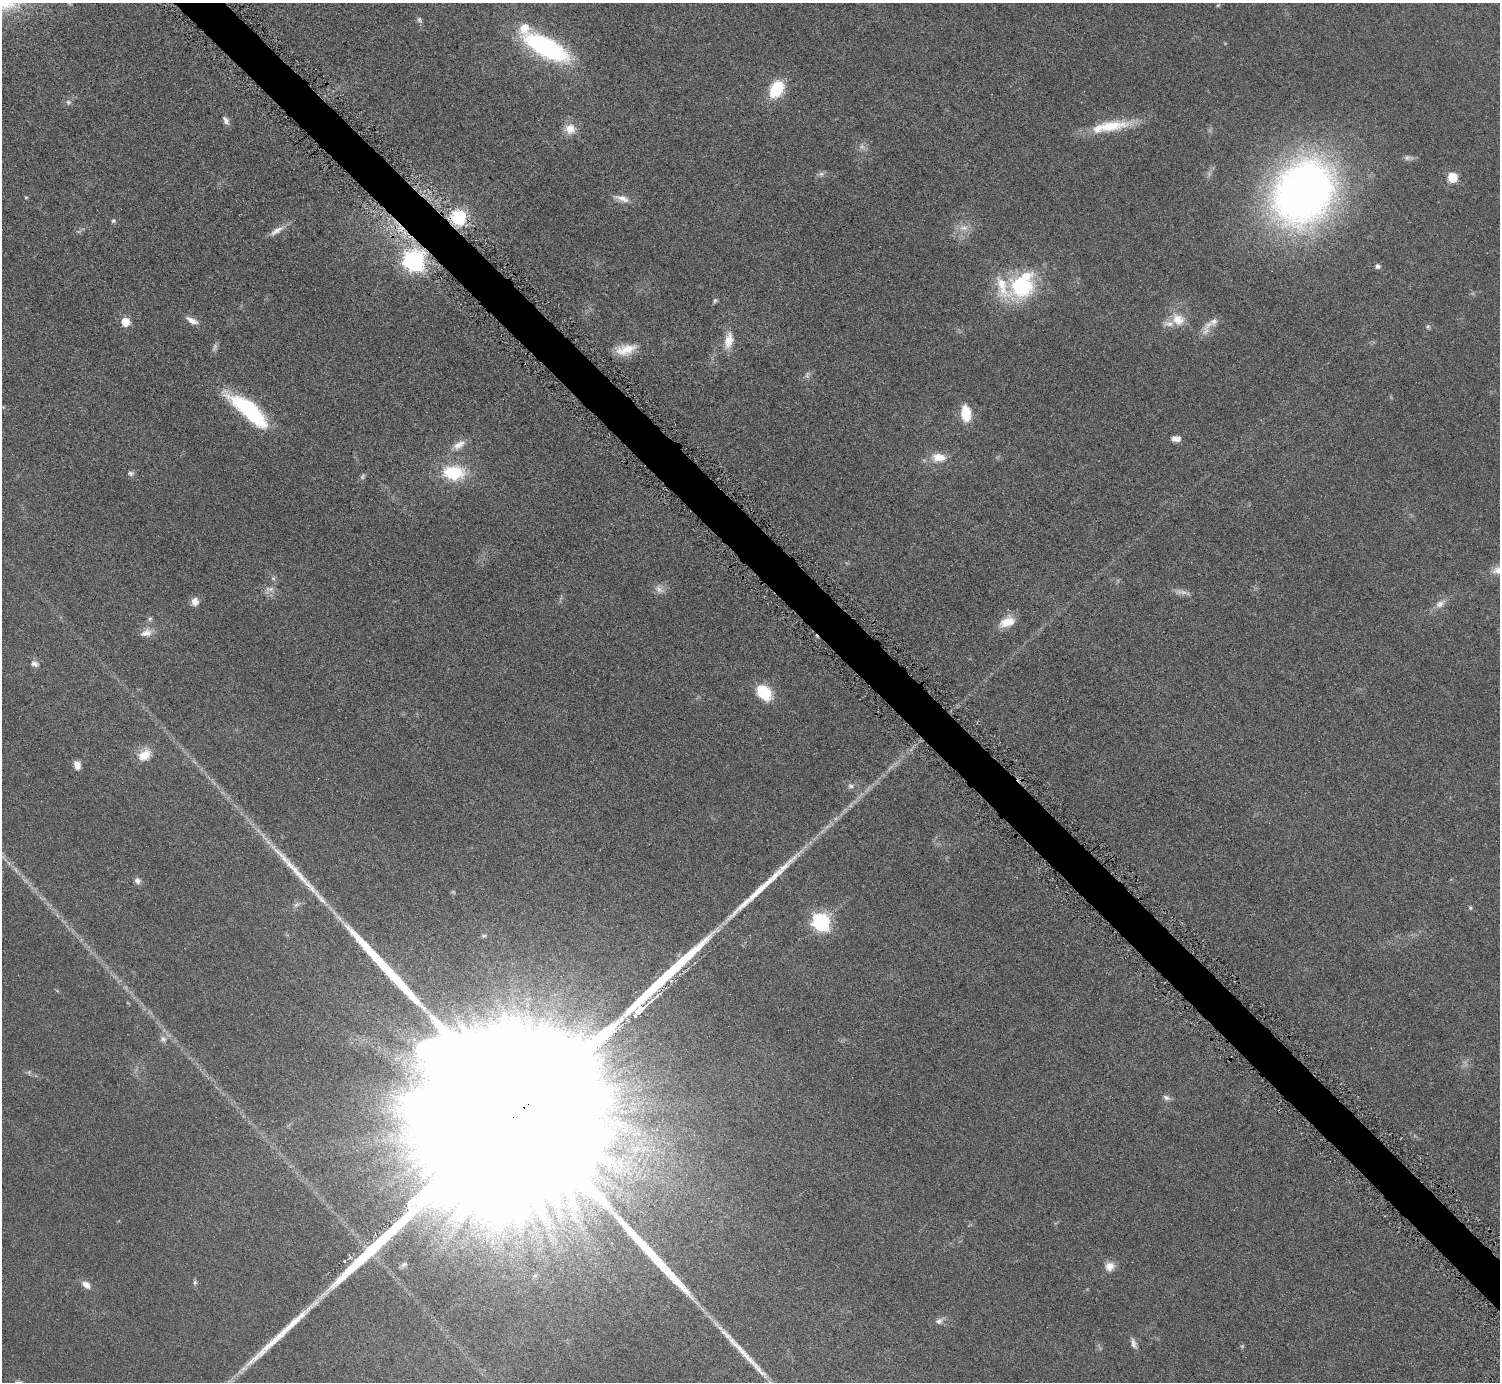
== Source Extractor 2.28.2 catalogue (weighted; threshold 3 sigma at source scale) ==
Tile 6 of 4 x 4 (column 2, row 2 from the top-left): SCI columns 1511-3008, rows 2937-4316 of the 6016 x 6014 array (HDU 1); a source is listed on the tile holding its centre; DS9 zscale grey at full resolution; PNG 1502 x 1384 px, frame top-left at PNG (2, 3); no overlay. Shown black and unused: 3% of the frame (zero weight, under 4 of 8 exposures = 1% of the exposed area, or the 3 px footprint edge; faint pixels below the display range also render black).
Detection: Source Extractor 2.28.2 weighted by HDU 2 'WHT'; one run over the whole footprint, this tile lists its part. Background 0.0609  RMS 0.0081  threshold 0.0331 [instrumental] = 3 sigma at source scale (4.09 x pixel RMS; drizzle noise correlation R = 1.36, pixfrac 0.8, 0.05/0.05 arcsec/px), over >= 5 px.
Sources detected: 83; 11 too faint to see at this stretch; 4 long thin detections or spike segments (spike, bleed or trail) — not listed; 5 inside a brighter listed object's ellipse — not listed separately; the other 63 listed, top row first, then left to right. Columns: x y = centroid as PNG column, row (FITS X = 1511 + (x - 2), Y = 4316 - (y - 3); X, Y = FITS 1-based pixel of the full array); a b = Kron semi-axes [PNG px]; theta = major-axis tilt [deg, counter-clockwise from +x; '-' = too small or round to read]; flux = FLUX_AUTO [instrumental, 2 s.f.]
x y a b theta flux
1218 5 6 4 42 0.97
419 20 8 6 -63 1.8
546 47 40 15 -28 140
777 89 18 12 60 34
68 102 8 8 - 2.3
226 120 10 6 -63 3.4
1111 126 55 12 10 29
570 129 15 14 - 9.8
821 174 10 6 9 2.4
1453 177 6 6 - 39
1303 192 67 54 54 500
26 197 4 4 - 0.73
622 198 23 8 -17 6.6
459 217 7 6 - 160
113 221 6 6 - 1.4
277 230 23 7 31 6.3
413 261 9 8 - 390
1377 266 7 6 - 2.2
1022 286 31 28 -6 65
715 300 6 5 - 1.4
1178 319 17 14 -28 14
192 321 16 7 -27 5.6
1214 321 15 10 62 5.7
125 322 6 6 - 20
1428 327 6 5 - 1.4
729 340 23 11 79 11
626 350 25 12 15 15
3 407 4 4 - 0.62
249 411 49 15 -40 76
966 413 13 8 -82 25
1176 438 10 6 -2 5.9
459 445 21 10 32 8
939 457 21 13 0 12
131 473 8 6 -4 2.2
453 473 23 15 -2 40
362 476 10 6 65 1.8
273 578 6 5 - 1.5
270 589 14 7 -16 4.2
195 602 10 9 - 5.2
1440 604 15 9 31 6.2
150 619 7 5 68 1.6
1007 622 22 13 26 12
146 633 16 10 19 6.7
35 664 12 8 -16 3.5
764 693 15 10 -45 33
144 755 19 14 39 12
77 765 9 7 -77 5.4
851 786 8 7 - 2.6
137 881 8 7 - 3.1
297 904 12 6 30 3
1470 908 5 5 - 1.2
821 922 8 7 - 270
484 936 7 4 19 1.3
163 1039 9 8 - 3.4
1166 1098 11 6 -26 2.7
512 1118 175 35 40 330000
344 1261 3 3 - 1.4
1109 1266 12 11 - 6.7
535 1276 9 6 47 3
195 1282 7 5 89 1.5
86 1285 11 7 -33 6
939 1321 10 8 24 3.3
1134 1343 14 6 -73 3.7
Overlapping masked pixels (flux is a lower limit): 2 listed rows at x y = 413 261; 512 1118